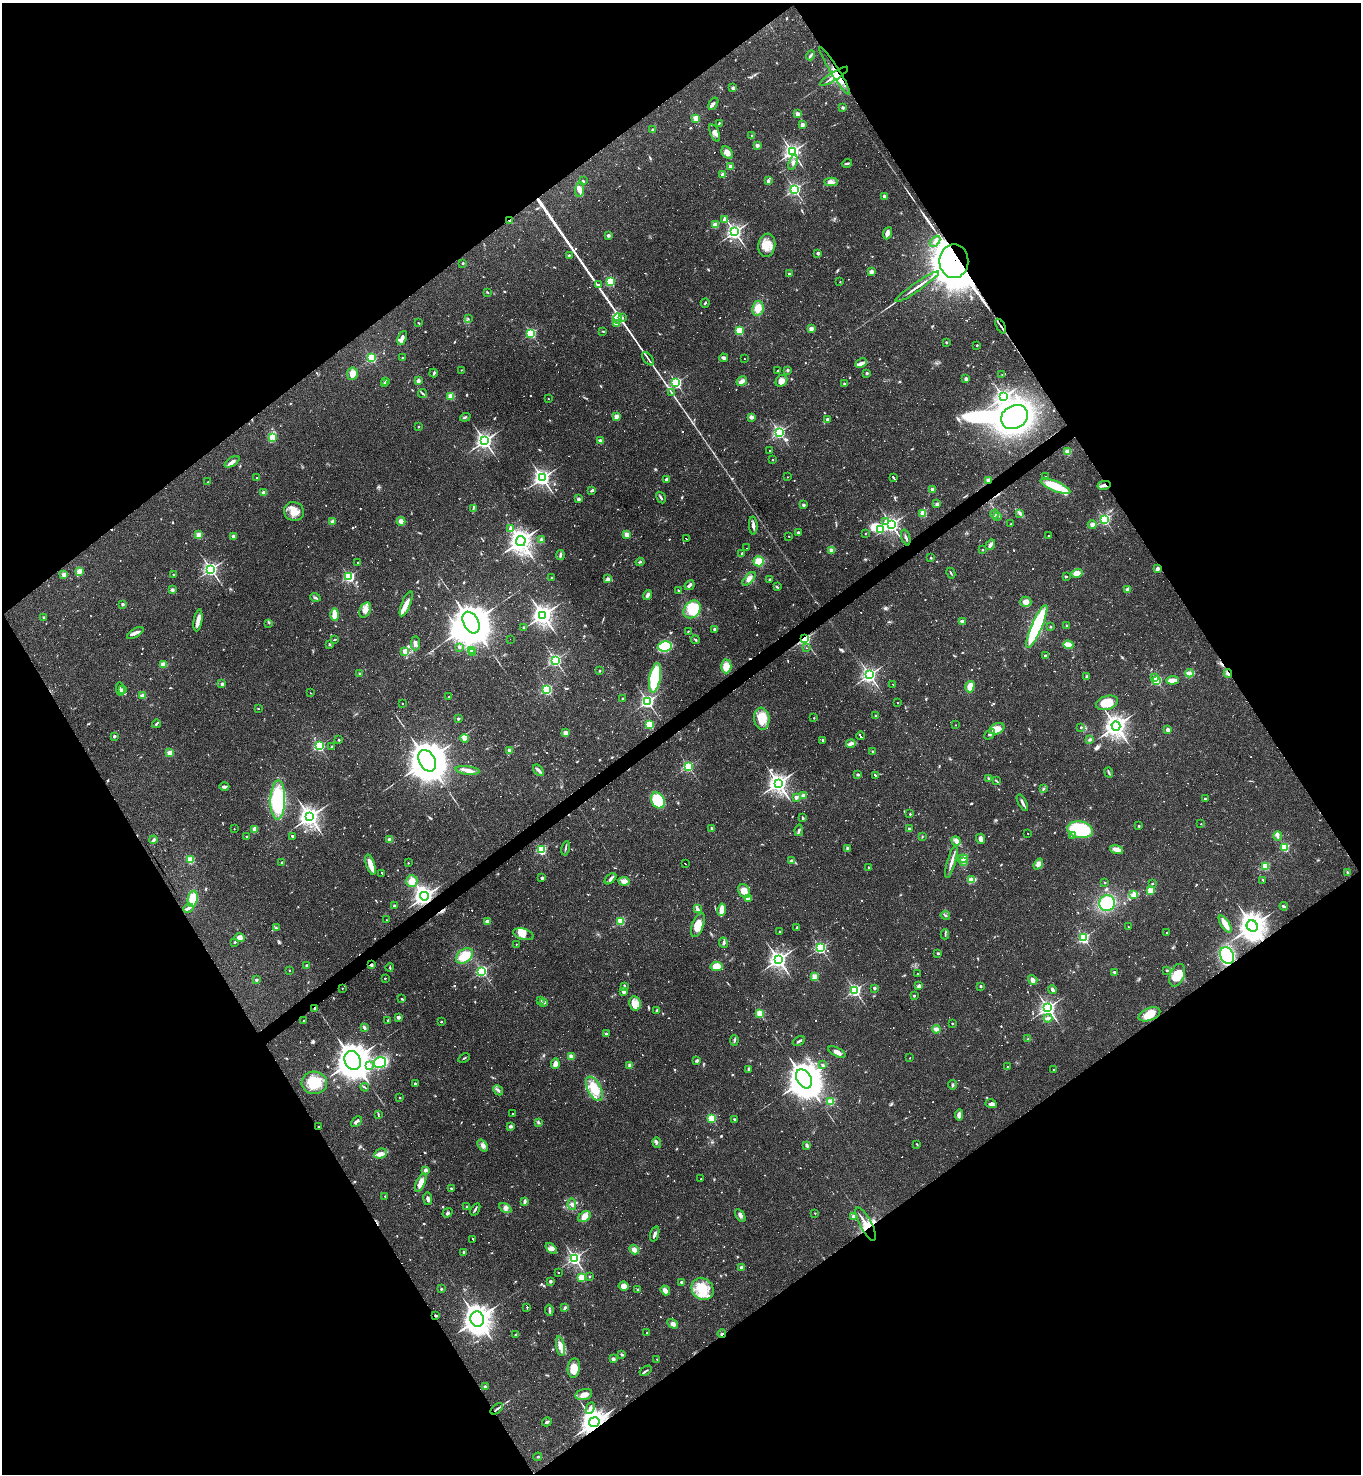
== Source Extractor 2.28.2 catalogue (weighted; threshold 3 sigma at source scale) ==
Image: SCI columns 293-5727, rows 1-5886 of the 5881 x 5886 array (HDU 1 of 3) = the unmasked area's bounding box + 8 px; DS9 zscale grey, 4 x 4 block average (1 PNG px = mean of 4 x 4 image px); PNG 1363 x 1476 px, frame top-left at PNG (2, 3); each listed source drawn as its Kron ellipse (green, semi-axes under 4 px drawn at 4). Shown black and unused: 49% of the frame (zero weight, under 2 of 3 exposures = <1% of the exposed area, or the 3 px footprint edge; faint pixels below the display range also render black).
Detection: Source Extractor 2.28.2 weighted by HDU 2 'WHT'. Background 0.0358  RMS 0.0049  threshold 0.022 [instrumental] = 3 sigma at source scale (4.5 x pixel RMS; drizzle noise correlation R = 1.50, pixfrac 1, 0.05/0.05 arcsec/px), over >= 5 px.
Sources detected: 1270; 28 too faint to see at this stretch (4 x 4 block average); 8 inside a brighter object's white glare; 210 cosmic-ray / hot-pixel residue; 8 long thin detections or spike segments (spike, bleed or trail) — neither listed nor drawn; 19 coinciding with a brighter row at this scale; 48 inside a brighter listed object's ellipse — not listed separately; of the other 949, all 500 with FLUX_AUTO >= 2.48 (the completeness limit of this list) listed and drawn (449 fainter detections not listed), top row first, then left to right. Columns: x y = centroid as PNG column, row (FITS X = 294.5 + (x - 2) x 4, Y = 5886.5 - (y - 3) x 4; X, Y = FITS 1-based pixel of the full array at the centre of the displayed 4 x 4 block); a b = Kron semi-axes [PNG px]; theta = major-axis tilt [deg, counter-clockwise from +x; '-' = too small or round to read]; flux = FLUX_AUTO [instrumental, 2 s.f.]
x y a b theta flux
811 55 5 2 - 6.8
835 71 28 4 -58 33
834 76 16 4 32 36
733 88 2 2 - 30
713 104 6 3 58 7
843 108 3 3 - 4.3
797 114 2 2 - 54
696 118 2 2 - 140
719 123 3 2 - 3
802 125 2 2 - 56
653 130 2 2 - 32
715 133 9 3 -69 11
752 135 2 2 - 7.9
757 145 2 2 - 47
792 152 3 3 - 920
727 153 7 5 -52 21
793 162 8 3 72 9.8
847 163 5 2 - 5.3
730 167 2 2 - 66
723 174 2 2 - 67
583 181 3 2 - 3.2
768 181 4 2 - 7.4
831 182 7 4 -2 11
794 189 2 2 - 590
580 190 7 4 85 12
884 196 2 2 - 25
724 219 2 2 - 30
510 220 3 2 - 3.5
715 225 2 2 - 110
735 232 3 3 - 840
888 233 6 3 68 19
608 235 2 2 - 34
935 241 6 3 47 9.7
767 245 11 8 82 39
818 253 2 2 - 26
569 255 4 2 - 3
954 261 17 14 89 15000
463 263 2 2 - 11
871 271 2 2 - 54
789 274 2 2 - 9.1
610 282 2 2 - 290
840 282 2 2 - 3.2
599 285 2 2 - 8.2
917 287 26 2 35 25
487 292 3 2 - 2.8
705 303 5 2 - 3.6
758 308 7 5 79 31
622 317 3 2 - 3.8
468 318 3 2 - 2.7
618 318 5 3 - 9.2
419 323 3 2 - 2.5
616 323 3 2 - 4.4
1001 326 8 2 -60 5.2
811 329 2 2 - 56
603 331 4 2 - 2.6
739 331 2 2 - 220
531 333 2 2 - 340
402 338 7 3 67 9.6
946 342 2 2 - 9.4
977 345 2 2 - 2.9
371 358 2 2 - 340
402 358 2 2 - 11
724 358 4 3 - 6.1
648 359 8 2 -52 6
744 359 2 2 - 2.7
861 363 6 4 27 10
462 370 2 2 - 3.3
787 370 2 2 - 3.8
778 371 2 2 - 3.8
434 373 4 2 - 3.2
867 373 3 2 - 4.3
352 374 6 5 - 22
1002 375 2 2 - 3
966 379 2 2 - 39
386 381 4 2 - 4.3
418 381 2 2 - 27
742 381 5 4 - 16
781 381 6 5 - 18
385 383 2 2 - 26
676 383 2 2 - 540
844 384 3 2 - 3.7
671 392 4 2 - 2.8
423 393 4 2 - 4.1
451 396 2 2 - 160
1003 397 3 2 - 690
548 399 2 2 - 2.6
465 417 5 2 - 3.9
616 417 2 2 - 81
751 417 2 2 - 56
1014 417 14 11 28 800
828 419 2 2 - 36
418 427 2 2 - 6.4
779 432 2 2 - 530
272 437 4 4 - 11
485 441 3 3 - 1100
600 441 2 2 - 56
769 451 2 2 - 4.4
1068 452 2 2 - 120
773 460 2 2 - 6.1
232 462 8 3 34 11
1045 476 2 2 - 4
787 477 2 2 - 3
257 478 2 2 - 11
542 478 3 3 - 980
894 478 4 2 - 80
666 479 3 2 - 6.1
988 480 2 2 - 100
208 482 2 2 - 5.1
1104 485 6 3 12 11
1055 486 16 5 -22 87
932 489 2 2 - 60
591 491 2 2 - 8.6
264 493 2 2 - 78
661 498 6 2 -59 5.7
578 499 2 2 - 31
937 504 4 3 - 6.3
803 505 2 2 - 26
473 508 3 2 - 2.5
294 511 10 9 - 37
923 513 4 3 - 27
1019 513 3 2 - 4.1
995 514 4 3 - 7
998 516 2 2 - 13
1105 519 2 2 - 500
332 521 3 3 - 8.7
401 521 4 4 - 13
885 522 2 2 - 6.1
1011 524 3 2 - 5.3
891 525 3 3 - 980
1092 525 4 4 - 13
753 526 9 2 -87 11
511 529 2 2 - 41
881 529 2 2 - 140
798 532 2 2 - 19
627 534 2 2 - 90
865 534 2 2 - 5.5
198 535 2 2 - 110
789 536 2 2 - 3.7
1049 536 2 2 - 6.7
233 537 2 2 - 56
906 537 8 2 -72 6.4
686 538 2 2 - 30
542 540 3 3 - 4.9
521 541 5 4 - 2000
990 545 6 3 55 14
747 548 2 2 - 7.7
832 550 2 2 - 77
983 550 2 2 - 7
742 553 4 2 - 3.3
560 555 5 3 - 6.6
930 558 2 2 - 5.9
759 561 5 5 - 46
358 562 2 2 - 3.9
640 562 4 2 - 3.7
211 569 2 2 - 860
1158 569 2 2 - 52
79 571 2 2 - 120
951 573 5 2 - 2.9
1077 573 5 4 - 24
64 574 2 2 - 78
173 574 2 2 - 10
1066 576 2 2 - 7.1
349 577 2 2 - 510
551 577 2 2 - 6.1
608 579 2 2 - 56
749 579 8 3 48 18
770 579 2 2 - 19
690 585 5 2 - 8.9
777 587 3 2 - 3
1128 589 4 3 - 9.4
172 590 3 3 - 7.1
678 590 2 2 - 6.4
647 595 5 3 - 9
315 597 5 2 - 4.5
1026 602 5 5 - 17
122 604 2 2 - 26
406 604 13 4 68 24
692 609 10 7 48 160
365 610 8 5 64 21
335 615 6 3 -89 37
543 615 4 4 - 1700
44 617 2 2 - 15
198 620 11 4 81 19
962 621 2 2 - 54
269 623 3 2 - 2.5
471 623 11 7 -61 8000
1067 625 2 2 - 10
1037 626 23 5 67 260
523 627 2 2 - 13
1051 627 2 2 - 7.3
714 629 2 2 - 29
688 631 2 2 - 5.6
135 633 9 3 32 12
510 639 2 2 - 3.4
804 639 2 2 - 670
335 640 3 2 - 2.9
695 640 4 2 - 3.9
415 643 7 3 89 9.4
329 644 2 2 - 13
1068 645 5 3 - 58
665 646 7 5 10 220
459 647 2 2 - 17
807 648 2 2 - 2.6
405 651 2 2 - 54
471 651 2 2 - 41
473 653 2 2 - 11
1045 655 2 2 - 12
555 660 2 2 - 590
163 664 2 2 - 110
726 666 7 5 89 33
599 671 2 2 - 12
1189 673 4 3 - 11
1228 673 4 2 - 7.9
360 674 2 2 - 24
869 675 3 3 - 950
1086 676 4 2 - 3.3
1155 677 2 2 - 5.3
655 678 15 5 80 260
1157 680 2 2 - 320
1172 680 6 3 4 32
222 684 2 2 - 29
893 684 2 2 - 24
970 687 6 4 74 30
120 689 6 2 -79 6.2
547 689 2 2 - 470
123 690 2 2 - 34
310 693 2 2 - 3.2
143 696 2 2 - 110
449 697 3 2 - 2.7
622 698 2 2 - 11
648 702 2 2 - 710
402 703 2 2 - 5.5
898 703 2 2 - 4
1107 703 11 7 17 51
258 709 2 2 - 4.2
876 716 2 2 - 11
814 718 2 2 - 4.8
458 719 2 2 - 21
762 719 11 7 -83 63
156 724 4 2 - 5
649 725 2 2 - 240
956 725 2 2 - 2.6
1116 726 4 4 - 1800
1081 727 3 2 - 3.1
997 729 8 5 24 23
1168 730 2 2 - 61
566 733 2 2 - 65
990 734 6 2 46 4.3
114 736 2 2 - 26
860 736 4 2 - 120
465 738 4 3 - 18
1090 739 3 3 - 4.4
339 740 2 2 - 11
823 740 2 2 - 4.5
851 744 4 2 - 14
319 746 2 2 - 440
332 747 2 2 - 9.5
509 750 2 2 - 51
873 751 2 2 - 14
170 753 2 2 - 120
427 761 11 8 -61 9500
688 766 2 2 - 490
467 770 12 4 -7 20
539 770 7 3 -48 8.9
1109 773 5 2 - 4.4
858 774 3 2 - 6.7
876 776 4 2 - 150
988 778 3 2 - 3
996 781 4 2 - 2.8
778 783 3 3 - 1600
224 787 5 3 - 8.8
1043 789 3 2 - 3.1
803 796 2 2 - 71
796 797 2 2 - 45
1205 799 2 2 - 9.3
278 800 20 7 89 220
658 800 8 6 -62 110
1022 803 9 2 -62 8.2
910 814 2 2 - 8.5
310 817 4 4 - 1600
803 818 3 2 - 4.1
1201 824 2 2 - 2.8
1139 826 2 2 - 11
712 828 3 3 - 3.1
909 828 2 2 - 16
234 829 2 2 - 3.1
255 829 2 2 - 100
799 830 6 2 79 5.8
1080 830 13 8 -9 190
1028 834 2 2 - 3.3
292 836 3 2 - 3.7
1072 836 2 2 - 5.5
1278 836 4 2 - 5.6
247 837 2 2 - 8.8
922 837 3 2 - 2.8
390 839 2 2 - 79
981 839 5 3 - 15
153 840 4 3 - 7.6
956 841 5 4 - 9.9
1285 847 2 2 - 260
565 848 7 2 79 4.9
847 849 3 2 - 5.1
1117 849 7 3 -16 24
541 850 2 2 - 370
963 859 5 2 - 5.7
190 860 2 2 - 190
791 861 2 2 - 28
951 862 16 2 74 18
963 862 3 2 - 4.7
282 863 2 2 - 15
408 863 2 2 - 4.2
685 864 2 2 - 110
1038 864 6 4 54 11
371 865 10 3 -71 45
1266 866 2 2 - 240
869 867 2 2 - 7.8
382 873 2 2 - 53
1347 873 3 2 - 4.1
542 878 3 3 - 5.2
610 879 7 3 43 8.3
972 880 4 2 - 53
1263 880 3 2 - 2.6
412 881 6 5 - 30
624 881 5 4 - 16
1105 882 2 2 - 6.9
1152 883 2 2 - 5.7
1150 890 2 2 - 140
744 891 7 5 -61 36
1133 895 4 3 - 9.1
424 896 4 3 - 1500
193 899 8 5 80 52
748 899 4 3 - 6
1107 903 8 7 - 150
394 906 2 2 - 21
1284 906 4 2 - 4.2
188 908 5 2 - 7.8
697 909 4 2 - 4.6
722 910 6 2 81 40
945 915 5 2 - 3.4
386 920 2 2 - 2.7
621 921 2 2 - 200
487 922 2 2 - 52
1225 924 10 3 -56 31
698 925 13 5 69 40
1252 926 6 5 - 3300
797 927 2 2 - 4.4
1128 927 2 2 - 2.6
276 928 3 2 - 2.8
780 932 2 2 - 7.5
1167 933 2 2 - 6.1
523 934 10 5 -16 26
945 934 5 2 - 3.7
240 938 5 3 - 12
1084 938 2 2 - 490
235 942 2 2 - 3.7
723 943 5 2 - 4.8
516 944 2 2 - 3.4
820 948 2 2 - 510
938 953 2 2 - 4.6
1227 955 9 6 -65 210
465 956 9 6 37 61
778 960 3 3 - 1300
371 965 3 2 - 6.7
307 966 2 2 - 44
717 966 6 4 11 57
390 967 4 2 - 3.1
289 970 2 2 - 4.5
1167 970 2 2 - 9.7
482 971 2 2 - 500
1114 972 2 2 - 5.8
918 973 2 2 - 3.3
1177 975 12 7 69 82
815 976 2 2 - 140
385 978 2 2 - 5.8
256 980 2 2 - 20
1033 980 5 3 - 17
624 986 3 2 - 8.3
919 986 2 2 - 48
980 986 2 2 - 14
342 988 2 2 - 2.9
875 988 2 2 - 25
855 990 2 2 - 580
1052 990 4 2 - 8.4
624 991 4 3 - 12
914 996 2 2 - 15
402 999 2 2 - 7.1
540 1000 2 2 - 15
544 1002 2 2 - 23
635 1003 7 6 - 22
315 1008 2 2 - 20
1048 1008 3 3 - 1000
657 1011 3 2 - 11
760 1013 2 2 - 160
1149 1014 11 6 21 46
398 1017 2 2 - 42
1048 1018 4 3 - 6.5
304 1021 2 2 - 13
388 1021 2 2 - 3.7
441 1022 2 2 - 2.9
952 1023 2 2 - 5.1
364 1027 4 2 - 8.2
936 1029 4 3 - 14
606 1034 2 2 - 27
1028 1039 3 2 - 3.3
734 1040 5 2 - 5
799 1041 7 2 31 6.3
837 1052 9 4 -27 14
571 1056 2 2 - 100
464 1058 6 2 29 3.2
910 1058 2 2 - 16
353 1060 10 7 -64 5100
697 1061 3 2 - 6.1
380 1062 6 5 - 140
555 1064 5 4 - 17
822 1064 2 2 - 8.9
630 1065 2 2 - 67
370 1066 2 2 - 4.8
1008 1066 2 2 - 2.5
748 1069 3 3 - 4.1
1054 1069 2 2 - 4
804 1079 10 7 -58 7400
314 1083 12 11 - 83
415 1084 2 2 - 23
952 1085 5 2 - 3.8
365 1087 4 2 - 3.2
594 1089 13 6 -63 60
498 1090 5 2 - 5.2
400 1098 2 2 - 8.6
831 1102 2 2 - 170
991 1104 6 3 -17 11
378 1114 4 2 - 3
512 1114 2 2 - 3.2
959 1115 5 3 - 14
712 1118 2 2 - 240
734 1119 2 2 - 3.4
356 1121 6 2 43 11
538 1122 3 2 - 4.8
510 1126 3 2 - 7.2
319 1127 2 2 - 5.4
657 1143 5 3 - 6.2
917 1144 3 2 - 2.5
483 1145 7 4 -54 11
807 1145 4 3 - 4.6
380 1154 6 4 27 15
426 1170 4 3 - 8.7
701 1179 2 2 - 7.1
421 1183 10 4 65 26
451 1189 2 2 - 5.9
385 1196 2 2 - 3.8
428 1199 6 3 -82 9.7
525 1201 4 2 - 7.9
572 1204 6 3 -78 7.9
467 1206 2 2 - 8.4
505 1208 6 4 -32 11
475 1209 7 2 57 5.2
448 1213 5 2 - 5.1
815 1213 2 2 - 4.9
740 1215 7 3 -60 7.5
854 1216 2 2 - 74
584 1217 7 5 32 28
866 1224 18 6 -62 45
655 1234 8 2 71 11
473 1239 2 2 - 35
551 1249 6 4 -41 11
634 1250 5 4 - 16
463 1252 3 2 - 5.2
574 1258 2 2 - 720
742 1267 2 2 - 63
558 1272 2 2 - 4.1
589 1276 2 2 - 2.5
581 1277 2 2 - 180
550 1281 2 2 - 27
681 1282 2 2 - 25
624 1286 5 4 - 19
441 1289 2 2 - 3.1
702 1289 12 10 -49 72
638 1290 2 2 - 2.9
665 1290 5 3 - 16
527 1307 2 2 - 80
565 1308 2 2 - 10
549 1310 5 2 - 4.5
436 1316 3 2 - 3.6
477 1319 7 7 - 2500
673 1324 5 4 - 12
647 1333 2 2 - 6.3
722 1334 4 2 - 3.9
515 1335 4 2 - 3.2
560 1346 10 4 -80 19
622 1355 2 2 - 5.7
613 1359 2 2 - 41
657 1359 2 2 - 3.6
574 1368 9 6 82 38
646 1371 7 2 32 4.7
485 1387 2 2 - 30
584 1394 8 5 15 23
590 1408 6 3 66 8
497 1409 7 2 38 8
547 1422 5 2 - 5.9
594 1422 5 5 - 2700
538 1457 4 2 - 3.6
Overlapping masked pixels (flux is a lower limit): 20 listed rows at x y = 835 71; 834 76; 510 220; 954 261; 1001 326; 988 480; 1104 485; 1158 569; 804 639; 1228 673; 424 896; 1252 926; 1227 955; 371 965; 315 1008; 866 1224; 436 1316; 722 1334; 497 1409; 594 1422
Diffuse or blended objects may show on this block-average render without a row.